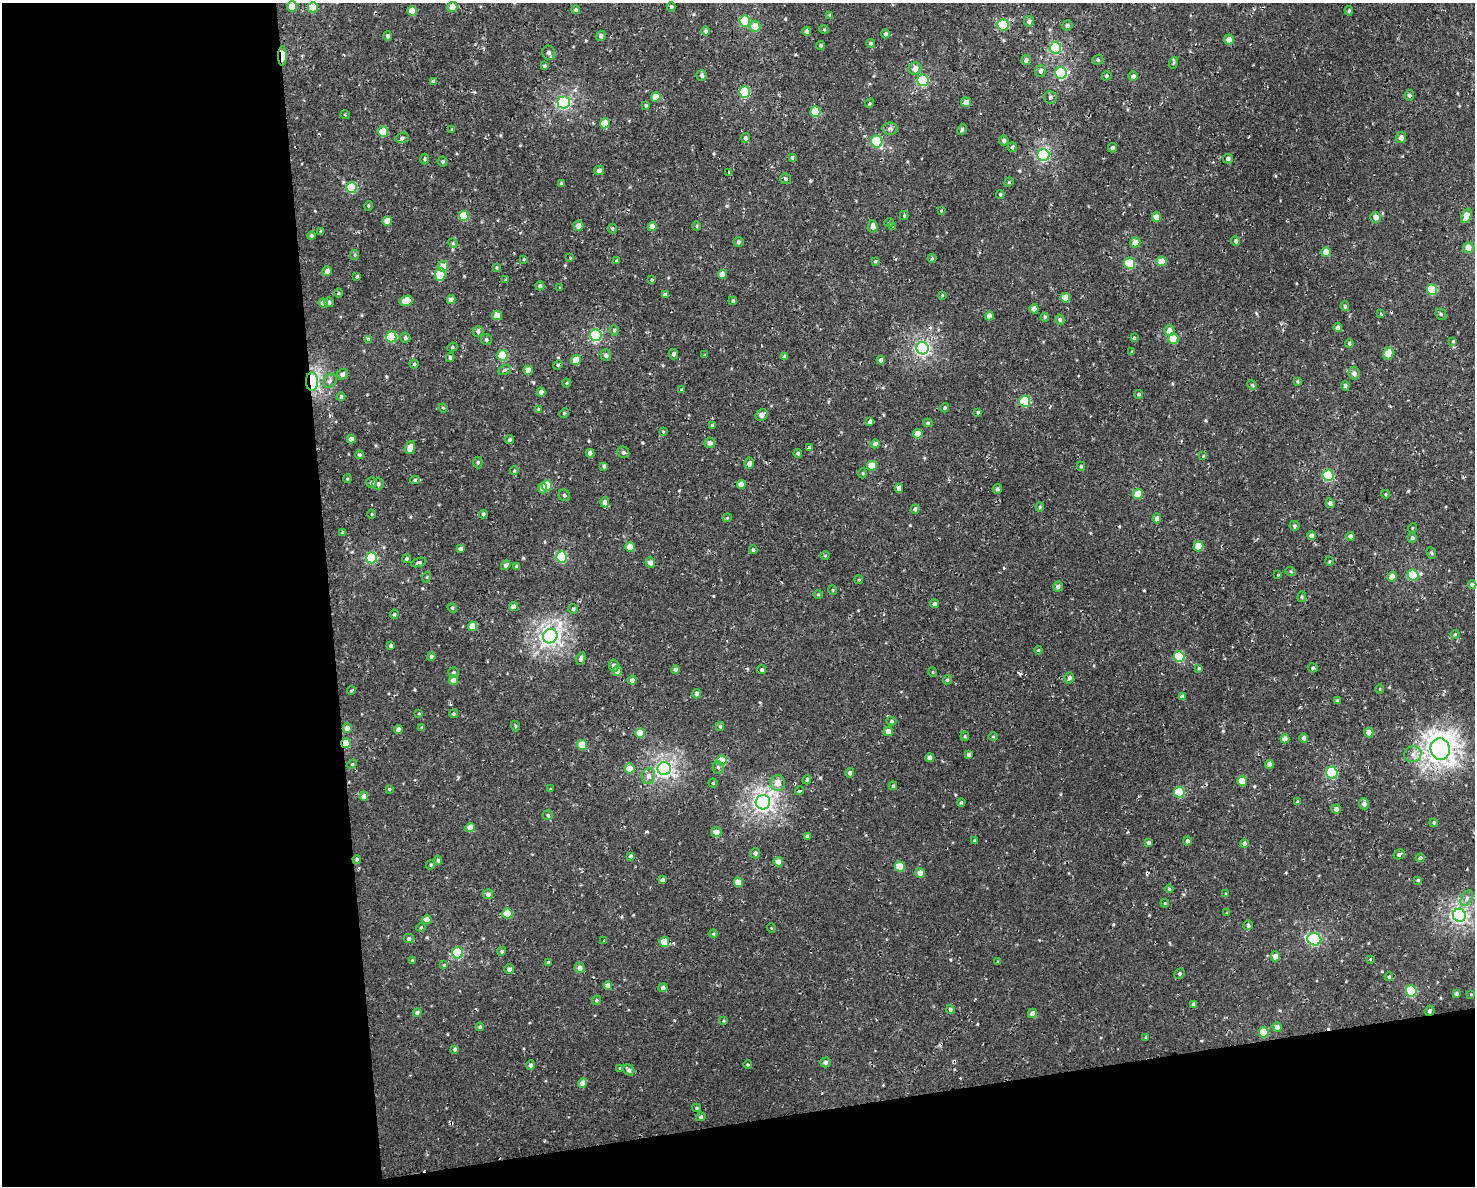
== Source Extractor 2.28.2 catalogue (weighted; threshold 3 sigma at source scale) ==
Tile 10 of 3 x 4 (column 1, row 4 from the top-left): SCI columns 20-1492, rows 58-1241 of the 4503 x 4796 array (HDU 1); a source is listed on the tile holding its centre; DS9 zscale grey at full resolution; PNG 1477 x 1188 px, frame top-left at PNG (2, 3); each listed source drawn as its Kron ellipse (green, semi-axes under 4 px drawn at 4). Shown black and unused: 28% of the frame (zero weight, under 2 of 3 exposures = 2% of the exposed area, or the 3 px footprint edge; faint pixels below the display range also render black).
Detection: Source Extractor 2.28.2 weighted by HDU 2 'WHT'; one run over the whole footprint, this tile lists its part. Background 0.00454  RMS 0.004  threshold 0.0182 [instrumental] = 3 sigma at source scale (4.5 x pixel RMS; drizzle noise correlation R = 1.50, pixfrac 1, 0.0396/0.0396 arcsec/px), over >= 5 px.
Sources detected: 406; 2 cosmic-ray / hot-pixel residue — neither listed nor drawn; the other 404 listed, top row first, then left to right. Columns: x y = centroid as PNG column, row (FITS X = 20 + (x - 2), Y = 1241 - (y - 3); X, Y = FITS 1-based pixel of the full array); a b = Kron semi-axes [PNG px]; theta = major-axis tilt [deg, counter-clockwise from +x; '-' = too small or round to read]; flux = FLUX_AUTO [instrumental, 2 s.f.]
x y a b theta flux
292 7 5 4 - 7.9
313 7 5 5 - 7.2
452 7 5 5 - 3.9
671 7 5 4 - 0.56
576 10 4 4 - 0.87
412 11 4 4 - 5.3
1349 11 4 4 - 0.53
830 15 4 4 - 0.53
745 21 5 5 - 24
1029 21 5 5 - 1.2
1003 25 5 5 - 21
1067 25 5 5 - 0.97
755 26 6 5 - 4.5
824 29 5 3 - 0.33
706 31 5 4 - 0.69
807 31 4 4 - 1
885 34 4 4 - 0.91
388 36 5 4 - 0.87
601 36 5 4 - 1.1
1229 39 5 5 - 2.4
871 43 4 4 - 0.6
821 45 4 4 - 0.61
1055 48 6 6 - 34
549 53 7 6 - 1.4
282 56 9 3 89 8
1026 60 5 4 - 1.1
1098 60 5 4 - 0.56
1173 63 6 4 71 0.46
544 66 4 3 - 0.58
915 68 6 6 - 2.9
1041 71 6 5 - 1.2
1061 73 6 6 - 33
702 75 5 5 - 0.97
1106 76 5 4 - 0.62
1133 76 5 4 - 1.1
923 80 6 5 - 31
433 81 4 4 - 0.97
745 92 5 5 - 25
1409 95 5 5 - 0.95
656 97 5 4 - 4.2
1050 97 6 6 - 0.94
564 102 6 6 - 68
966 102 5 5 - 2.3
869 103 5 4 - 0.47
646 105 3 3 - 0.48
815 112 5 5 - 12
345 115 4 3 - 0.35
605 123 5 5 - 7
452 129 4 3 - 0.4
890 129 7 6 - 1.2
962 129 5 3 - 0.62
383 132 5 5 - 11
402 138 7 5 17 0.83
745 138 5 4 - 0.76
1401 138 5 5 - 1.8
1004 141 5 5 - 0.93
877 142 6 5 - 24
1012 147 5 4 - 0.59
1113 148 5 4 - 0.82
1043 155 6 6 - 55
792 157 4 3 - 0.7
425 159 5 3 - 0.46
1228 159 5 5 - 1
443 161 5 5 - 0.65
599 170 5 4 - 1.4
729 172 3 2 - 0.26
785 179 5 5 - 0.67
1009 182 5 4 - 0.45
561 183 4 3 - 0.38
351 188 5 5 - 20
1000 194 4 3 - 0.47
368 206 5 3 - 0.37
941 211 4 3 - 0.28
904 215 4 4 - 0.41
464 216 5 5 - 12
1466 216 8 4 68 4.6
1156 217 5 4 - 4.4
1376 217 5 5 - 2.4
387 221 5 4 - 4.1
889 223 5 3 - 0.31
578 226 5 5 - 2.2
697 226 5 3 - 0.4
873 226 6 4 -85 1.9
652 227 4 4 - 2.6
893 227 2 2 - 0.45
612 229 5 4 - 0.54
321 231 3 3 - 0.8
312 236 4 4 - 0.66
1236 241 5 4 - 0.74
738 242 5 5 - 0.83
1135 242 5 5 - 3.4
453 243 5 4 - 0.5
1468 248 5 5 - 3.4
1326 252 5 4 - 4.3
355 255 5 4 - 0.48
570 258 4 3 - 0.28
932 258 4 4 - 0.42
524 259 4 3 - 0.33
617 261 3 3 - 1.7
875 261 4 3 - 0.37
1161 261 5 5 - 5
1129 263 5 5 - 22
443 266 5 5 - 4
496 267 4 3 - 0.41
327 271 5 4 - 1.8
440 274 6 5 - 8.7
722 274 4 4 - 3
357 277 4 3 - 0.51
506 280 4 3 - 0.5
652 280 4 3 - 0.49
540 286 4 4 - 0.97
560 288 4 2 - 0.3
1432 290 5 5 - 17
338 293 5 3 - 0.43
665 295 4 3 - 1.2
942 295 4 3 - 0.33
1065 298 5 4 - 5.2
451 300 4 4 - 1.8
406 301 7 5 14 5.3
733 301 4 4 - 0.6
329 302 5 4 - 0.84
323 303 4 4 - 2
1345 306 5 4 - 0.72
1034 309 4 4 - 2.8
1381 314 4 3 - 0.3
1441 314 6 5 - 0.59
497 315 5 4 - 4
989 316 4 4 - 2.5
1045 317 4 4 - 0.55
1060 320 5 4 - 0.82
1338 328 4 4 - 1.5
614 330 5 4 - 0.64
478 331 5 5 - 0.88
1169 331 5 5 - 3
596 335 6 6 - 38
391 337 5 5 - 19
405 338 5 5 - 1
1134 338 4 3 - 0.6
369 339 4 3 - 2.7
486 339 6 5 - 0.78
1173 339 5 5 - 8.8
1453 341 4 4 - 0.38
1349 343 4 3 - 0.65
452 347 5 4 - 0.56
923 348 6 6 - 94
1132 352 4 3 - 0.4
1388 353 6 5 - 5.5
673 354 5 4 - 1
502 355 5 5 - 18
606 355 6 5 - 1.2
704 355 3 2 - 0.31
785 356 4 4 - 0.75
450 358 4 3 - 0.57
576 360 5 5 - 3.9
881 360 4 4 - 1.4
414 364 4 4 - 0.54
558 365 5 4 - 0.54
504 370 7 4 27 0.74
528 370 4 4 - 3.9
1354 373 6 5 - 1.7
342 374 5 5 - 1.5
330 381 7 6 - 1.1
1297 381 4 3 - 0.41
312 382 9 6 90 38
567 383 4 3 - 0.33
1252 385 5 4 - 0.44
1345 386 5 4 - 0.69
681 390 4 3 - 0.46
541 392 4 4 - 1.7
1139 394 4 4 - 0.58
341 397 4 4 - 0.94
1025 401 5 5 - 25
443 408 4 3 - 0.4
945 408 5 4 - 0.6
538 409 4 4 - 0.35
978 412 4 3 - 0.52
564 413 5 4 - 0.51
761 415 6 5 - 2.1
870 422 4 3 - 1.3
928 423 5 4 - 0.57
712 425 3 3 - 0.5
663 432 4 3 - 0.31
918 434 5 4 - 4.2
351 439 4 4 - 2
510 440 4 3 - 0.64
710 443 5 5 - 1.5
875 444 4 4 - 1.4
410 448 6 4 70 3.9
809 448 4 4 - 0.85
623 452 6 5 - 0.82
590 453 4 4 - 1.9
798 453 4 4 - 0.81
359 455 4 3 - 1.8
1203 456 4 3 - 0.34
478 462 6 4 89 0.63
749 463 6 5 - 1.6
604 466 4 3 - 0.9
872 466 5 5 - 6.3
1081 466 4 4 - 0.51
514 471 4 3 - 0.31
863 473 5 3 - 0.4
1328 475 6 5 - 21
347 479 4 3 - 0.41
415 480 4 4 - 0.52
372 483 5 5 - 1.1
378 484 6 5 - 1.1
741 484 4 4 - 3
547 485 5 5 - 7.8
543 488 5 4 - 3.4
899 488 4 4 - 1.8
997 489 5 5 - 0.8
1138 494 5 5 - 7.4
1385 494 4 3 - 0.35
564 495 6 5 - 0.82
605 502 5 4 - 1.7
1330 503 5 4 - 1.1
1040 507 4 4 - 0.53
915 509 5 4 - 0.93
372 514 4 3 - 0.31
483 514 4 4 - 0.62
727 518 4 3 - 0.35
1157 518 5 4 - 1.7
1294 526 5 4 - 0.62
1412 528 5 3 - 0.31
343 533 4 4 - 0.86
1311 536 4 4 - 1.6
1350 536 4 4 - 1.4
1412 538 4 4 - 0.98
1198 546 5 5 - 6.7
630 547 5 5 - 5.7
461 549 4 4 - 1.2
753 550 4 3 - 0.54
1431 553 6 4 -68 0.59
825 556 5 3 - 0.33
562 557 5 5 - 28
372 558 5 5 - 27
406 559 4 4 - 0.66
1329 561 4 3 - 0.35
419 562 8 4 19 0.89
650 562 5 5 - 1.8
506 565 5 4 - 1.2
517 567 4 4 - 1.1
1291 572 5 3 - 0.39
1278 575 4 2 - 0.27
1413 575 5 5 - 20
427 577 5 3 - 0.38
1392 577 5 4 - 3.3
859 580 4 3 - 0.36
1472 585 4 4 - 1.1
1058 587 5 5 - 1.2
833 590 4 3 - 0.32
818 595 5 3 - 0.37
1302 597 5 4 - 0.45
934 604 4 4 - 1.1
513 607 4 4 - 2.5
452 608 5 4 - 0.53
573 609 5 5 - 0.67
394 614 5 4 - 0.45
472 626 5 4 - 5.2
1455 634 4 4 - 0.4
550 636 7 7 - 180
391 646 4 4 - 0.79
1038 650 4 3 - 0.46
431 656 4 4 - 0.91
1179 657 5 5 - 18
581 659 6 4 80 1
614 666 6 5 - 1.4
1199 668 4 3 - 0.41
1313 668 5 4 - 0.64
675 669 4 4 - 1.1
762 670 5 4 - 0.66
617 671 5 4 - 2.2
453 672 5 5 - 0.67
933 672 5 3 - 0.33
1069 678 5 4 - 0.83
454 680 4 4 - 3.9
632 680 4 4 - 1.6
947 680 5 4 - 0.63
1380 689 4 3 - 0.32
351 690 4 3 - 0.34
696 694 5 4 - 1.2
1182 697 4 4 - 1.7
1337 701 4 3 - 0.96
419 713 4 2 - 0.3
453 714 4 4 - 0.54
891 721 5 4 - 0.58
515 726 5 3 - 0.41
720 726 4 4 - 0.55
347 728 4 4 - 2
422 728 4 3 - 0.63
398 729 4 4 - 1.3
888 731 5 4 - 2.7
1369 732 5 4 - 2.6
640 733 5 4 - 7.6
965 736 5 4 - 0.48
993 736 4 3 - 0.35
1304 738 5 4 - 1.2
1285 739 4 4 - 2.7
346 743 5 4 - 11
582 745 5 5 - 7.5
1440 749 11 9 -76 330
968 754 4 3 - 1
1413 754 9 8 - 2.1
930 758 4 4 - 2.3
722 761 5 5 - 10
352 764 5 4 - 0.44
1269 764 4 4 - 2.1
718 767 6 5 - 0.74
630 768 5 5 - 4.8
664 769 6 6 - 130
850 773 5 4 - 1
1332 773 6 5 - 30
648 776 8 6 77 1.7
807 780 5 3 - 0.47
1242 781 5 4 - 5.4
713 783 4 4 - 0.48
778 783 8 7 - 3.2
893 786 4 4 - 0.65
389 789 4 4 - 0.48
550 789 4 3 - 0.33
799 791 4 3 - 1.2
1179 792 5 5 - 19
364 796 4 4 - 1.5
763 802 7 7 - 170
961 802 4 3 - 0.58
1297 802 3 3 - 0.56
1364 804 5 5 - 1.4
1336 809 4 4 - 1.3
548 815 5 4 - 0.59
1434 823 4 3 - 0.39
470 827 5 4 - 3.4
716 832 5 5 - 3.1
807 836 4 3 - 0.83
975 840 4 3 - 0.46
1187 841 4 4 - 1
1148 843 4 4 - 1
1244 843 4 4 - 1.3
755 853 5 5 - 1.1
1399 854 6 4 30 0.77
630 856 4 4 - 0.69
1420 858 4 4 - 0.98
357 859 4 3 - 0.57
438 860 5 4 - 0.84
778 862 4 4 - 2.8
431 865 5 4 - 0.5
900 867 5 5 - 9.6
920 873 5 5 - 2.8
662 880 4 3 - 1
1418 880 3 3 - 0.47
738 882 4 4 - 5.2
1169 889 4 4 - 0.54
488 894 5 5 - 1.4
1226 894 4 3 - 0.39
1467 898 8 5 62 1.3
1165 903 4 4 - 0.34
507 913 5 5 - 9.6
1227 913 4 3 - 0.34
1459 915 6 6 - 120
427 920 4 4 - 3.6
1248 925 5 5 - 1
421 927 5 3 - 0.33
771 928 4 3 - 0.28
713 934 4 4 - 0.4
409 939 5 4 - 0.82
1314 939 7 6 - 42
604 940 4 3 - 0.38
664 942 5 5 - 7.9
502 951 4 4 - 0.75
457 953 5 5 - 24
1275 956 5 4 - 2
1370 959 4 3 - 0.48
412 960 4 3 - 0.47
548 962 3 2 - 0.49
998 962 3 3 - 0.46
444 965 4 4 - 0.6
580 968 5 5 - 2
509 969 5 4 - 1.5
1179 973 5 4 - 0.78
1389 977 4 4 - 0.62
608 985 4 4 - 2.4
663 988 4 4 - 1.2
1411 991 5 5 - 21
1456 993 4 3 - 0.94
1471 994 4 3 - 0.32
596 1000 5 4 - 0.54
1194 1004 4 4 - 1.3
950 1009 4 4 - 0.87
1430 1011 5 4 - 1
417 1013 4 4 - 1.3
1032 1013 5 4 - 2.3
724 1021 3 3 - 0.37
480 1027 4 4 - 0.68
1277 1027 5 4 - 2.4
1264 1032 5 5 - 8.9
1146 1037 4 3 - 0.59
455 1049 4 3 - 0.69
825 1062 5 5 - 1.1
530 1065 5 4 - 1.1
748 1065 4 3 - 0.38
620 1068 4 4 - 0.49
629 1070 6 5 - 1.4
583 1083 5 4 - 3.1
697 1108 4 4 - 0.5
701 1117 5 4 - 0.7
Overlapping masked pixels (flux is a lower limit): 4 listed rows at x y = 282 56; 312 382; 346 743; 1430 1011
Isophote crosses this tile's border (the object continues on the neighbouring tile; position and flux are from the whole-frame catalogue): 1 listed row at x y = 292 7